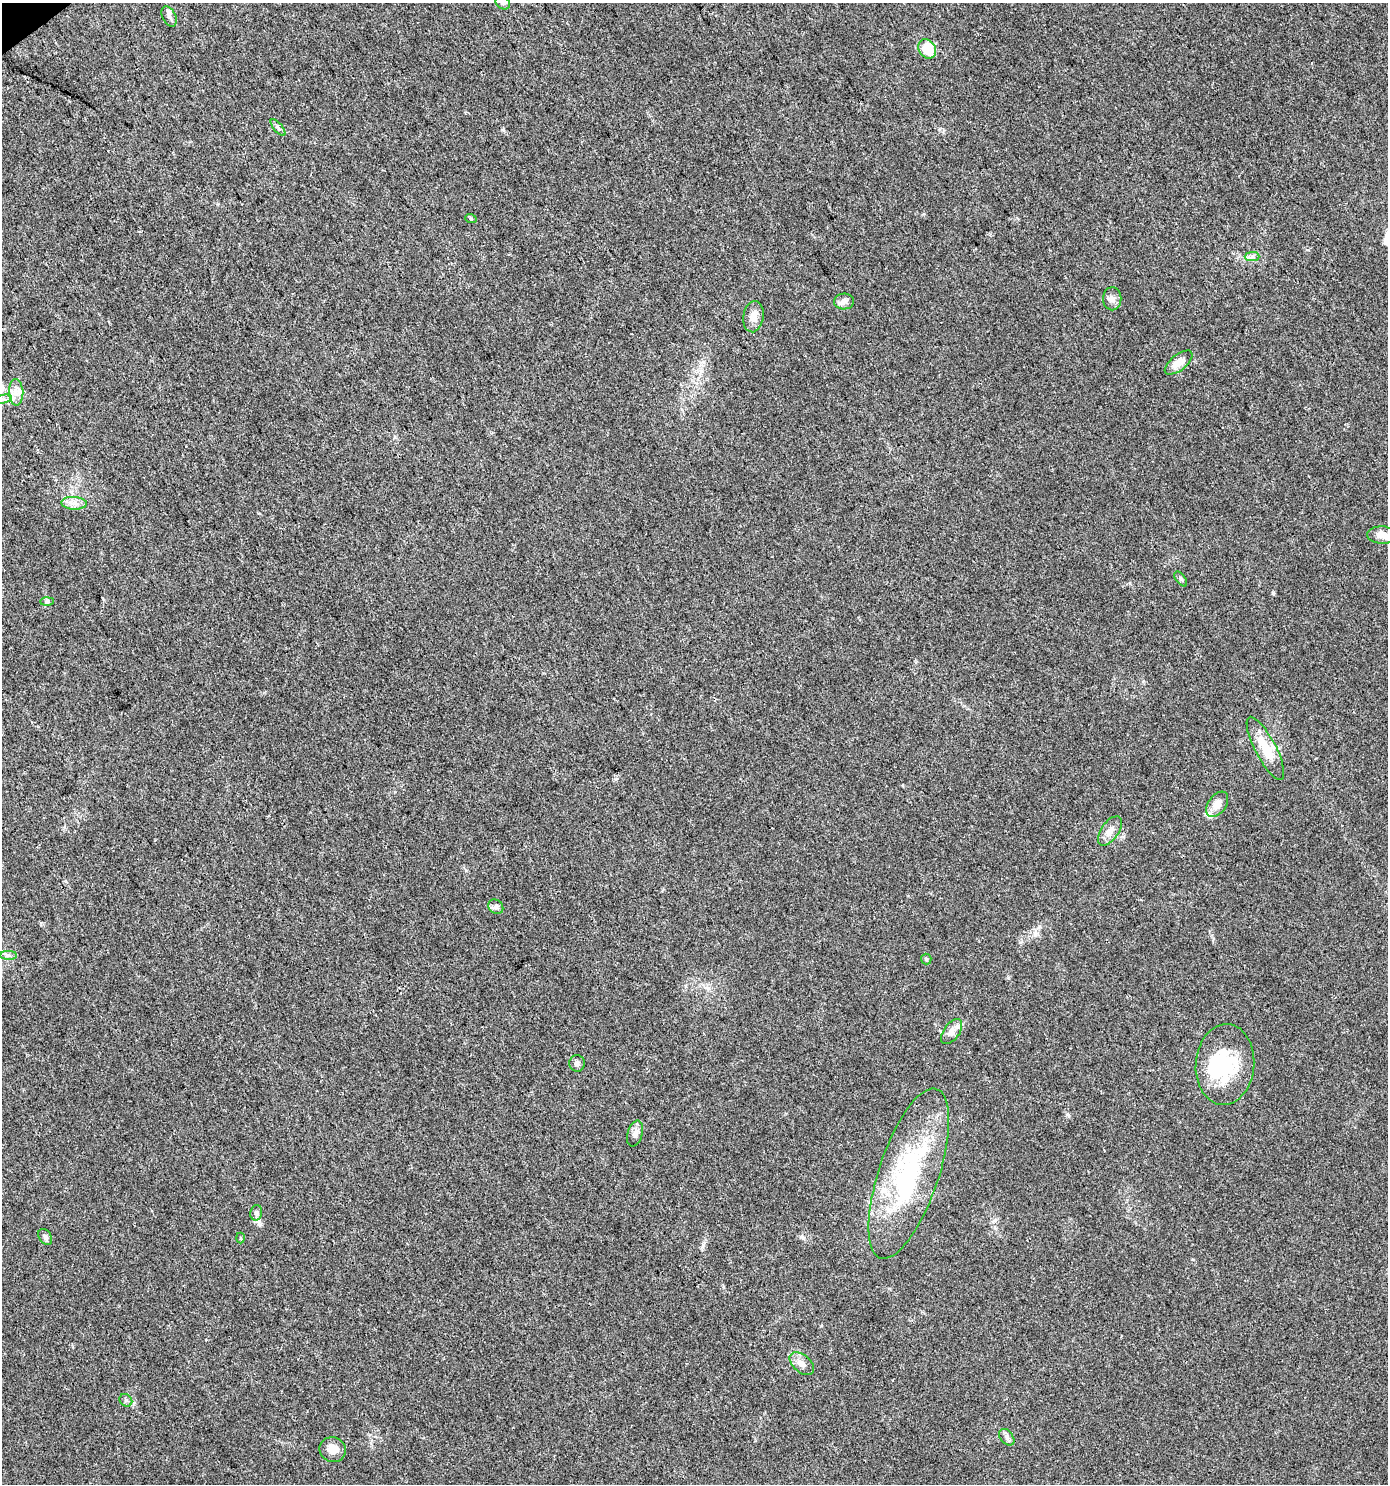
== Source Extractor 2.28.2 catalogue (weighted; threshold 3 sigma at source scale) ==
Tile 11 of 4 x 4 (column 3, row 3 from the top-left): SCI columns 2897-4282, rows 1487-2968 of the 5857 x 5932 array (HDU 1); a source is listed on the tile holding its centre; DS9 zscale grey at full resolution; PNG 1390 x 1486 px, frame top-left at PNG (2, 3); each listed source drawn as its Kron ellipse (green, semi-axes under 4 px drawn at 4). Shown black and unused: <1% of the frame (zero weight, under 3 of 4 exposures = <1% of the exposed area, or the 3 px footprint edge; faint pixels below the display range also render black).
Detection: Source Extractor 2.28.2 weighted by HDU 2 'WHT'; one run over the whole footprint, this tile lists its part. Background 0.0257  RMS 0.0035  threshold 0.0156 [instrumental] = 3 sigma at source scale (4.5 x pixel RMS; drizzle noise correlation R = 1.50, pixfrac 1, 0.0396/0.0396 arcsec/px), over >= 5 px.
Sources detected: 40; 2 inside a brighter object's white glare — neither listed nor drawn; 4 inside a brighter listed object's ellipse — not listed separately; the other 34 listed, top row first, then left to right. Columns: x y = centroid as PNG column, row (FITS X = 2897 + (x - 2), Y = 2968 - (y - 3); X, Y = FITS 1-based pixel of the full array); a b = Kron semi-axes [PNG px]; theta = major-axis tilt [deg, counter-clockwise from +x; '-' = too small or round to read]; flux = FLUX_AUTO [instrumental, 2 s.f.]
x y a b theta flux
503 3 8 6 -33 0.95
169 17 11 6 -64 1.3
927 49 10 8 -56 12
278 127 10 3 -50 0.67
471 219 6 4 -20 0.41
1252 257 7 4 1 0.89
1112 299 11 9 -90 1.8
844 302 10 8 3 1.4
753 317 16 10 81 3
1179 363 16 8 39 4
16 392 13 7 -88 2.4
2 399 10 4 13 1.1
74 503 13 6 -3 2.1
1382 535 15 8 -4 2.9
1181 579 9 4 -52 0.68
47 602 7 4 1 0.55
1265 748 35 10 -62 8.9
1217 804 14 9 54 3.1
1110 831 17 9 55 3
496 907 8 6 -43 1
9 955 8 4 0 0.87
926 959 5 5 - 0.53
952 1032 14 8 55 2.1
577 1063 8 7 - 1.2
1225 1064 40 29 85 22
635 1133 13 7 74 1.7
909 1174 89 30 71 52
256 1213 8 6 76 1
45 1237 9 6 -57 1.1
240 1238 5 3 - 0.37
802 1364 14 8 -41 2.4
126 1400 7 5 -44 0.81
1007 1437 9 6 -53 1.1
333 1450 13 12 - 3.5
Overlapping masked pixels (flux is a lower limit): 1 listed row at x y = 256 1213
Isophote crosses this tile's border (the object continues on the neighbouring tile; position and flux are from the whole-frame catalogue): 2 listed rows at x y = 503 3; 2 399
Unlisted compact peaks at least as high as the median listed source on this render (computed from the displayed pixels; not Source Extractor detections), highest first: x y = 1273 593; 801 1237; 703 1245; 1020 942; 995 1220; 1067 1114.